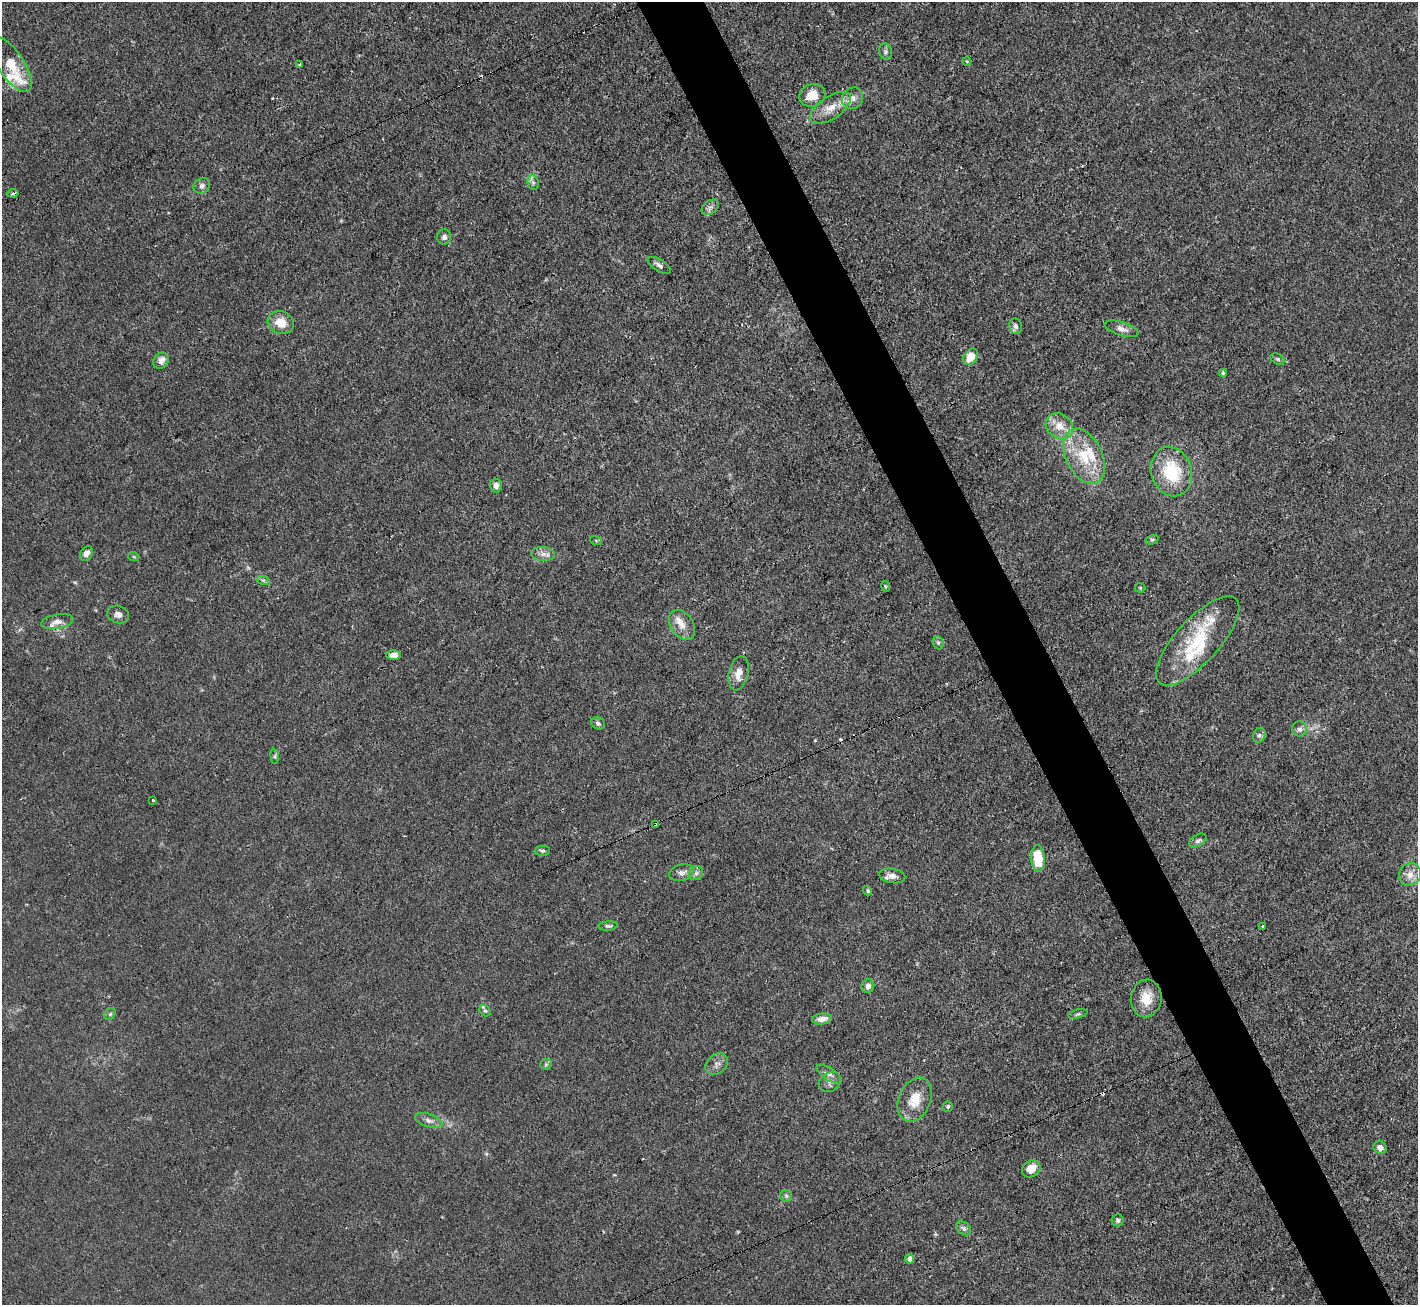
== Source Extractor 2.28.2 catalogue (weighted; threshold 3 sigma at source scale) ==
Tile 6 of 4 x 4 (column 2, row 2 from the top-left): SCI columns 1417-2832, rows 2893-4195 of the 5664 x 5650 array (HDU 1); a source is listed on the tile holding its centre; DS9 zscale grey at full resolution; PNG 1420 x 1307 px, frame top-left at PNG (2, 2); each listed source drawn as its Kron ellipse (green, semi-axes under 4 px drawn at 4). Shown black and unused: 5% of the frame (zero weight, under 3 of 4 exposures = <1% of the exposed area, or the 3 px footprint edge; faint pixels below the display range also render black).
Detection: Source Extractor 2.28.2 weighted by HDU 2 'WHT'; one run over the whole footprint, this tile lists its part. Background 0.0224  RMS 0.0032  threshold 0.0142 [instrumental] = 3 sigma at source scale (4.5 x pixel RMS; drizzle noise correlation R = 1.50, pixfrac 1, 0.05/0.05 arcsec/px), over >= 5 px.
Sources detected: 88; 6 cosmic-ray / hot-pixel residue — neither listed nor drawn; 8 inside a brighter listed object's ellipse — not listed separately; the other 74 listed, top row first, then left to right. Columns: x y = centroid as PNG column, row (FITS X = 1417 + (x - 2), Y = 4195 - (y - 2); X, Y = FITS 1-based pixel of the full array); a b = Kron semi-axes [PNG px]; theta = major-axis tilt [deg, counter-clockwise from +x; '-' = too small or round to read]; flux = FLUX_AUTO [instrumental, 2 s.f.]
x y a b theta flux
886 52 8 6 -75 0.89
967 61 4 4 - 0.32
11 64 32 13 -56 7.2
300 64 3 3 - 0.69
812 95 13 11 21 5
853 98 11 10 - 2.1
830 108 23 11 34 5
533 182 7 5 -78 0.88
202 186 8 7 - 1.2
13 193 5 4 - 0.64
710 207 9 6 38 1.2
444 237 7 7 - 1.1
659 265 13 6 -32 1.2
281 323 13 11 -25 5.4
1016 326 8 6 -74 1.1
1122 329 17 6 -18 1.8
971 357 9 6 55 4.9
1278 359 7 5 -27 0.61
161 361 8 7 - 2.3
1223 373 4 4 - 0.4
1059 426 14 12 -39 4.5
1084 456 29 18 -64 13
1171 472 25 20 -72 16
496 485 7 6 - 1.5
1152 540 7 4 14 0.51
596 541 6 4 -20 0.39
86 554 8 5 57 1.8
543 554 12 7 -3 1.7
134 557 5 3 - 0.29
263 580 6 4 -19 0.55
885 586 5 3 - 0.37
1140 588 5 5 - 0.36
118 614 11 8 -18 1.4
57 622 16 7 10 2.1
682 625 16 11 -55 3.4
1198 641 57 22 48 19
938 643 7 5 -68 0.62
394 655 7 5 1 2.3
739 673 17 9 77 3
598 723 7 5 -29 0.84
1300 729 7 7 - 1.2
1259 735 8 6 67 0.94
275 756 7 4 -83 0.47
153 800 3 2 - 0.38
655 824 4 2 - 0.29
1198 840 9 5 32 0.82
543 851 7 5 1 0.62
1038 858 13 7 -86 12
682 873 13 8 16 1.7
696 873 7 6 - 1
1410 874 12 10 56 2.9
892 876 13 7 -10 2.3
868 891 5 4 - 0.55
608 926 10 4 4 0.67
1262 926 3 2 - 0.54
868 986 7 6 - 1.1
1146 998 19 15 82 5.6
485 1011 6 5 - 0.53
110 1014 6 5 - 0.57
1078 1014 10 4 14 0.57
822 1019 10 5 7 2.1
546 1064 6 5 - 0.57
717 1064 12 9 40 1.7
829 1074 14 6 -33 1.6
830 1082 12 9 36 1.5
915 1100 23 16 67 6.6
948 1106 5 5 - 0.53
429 1120 14 6 -17 1.6
1380 1148 7 6 - 1.9
1031 1169 10 8 36 3.9
786 1196 6 6 - 0.66
1118 1220 6 6 - 0.78
964 1228 8 6 -40 0.83
910 1259 4 4 - 1.5
Overlapping masked pixels (flux is a lower limit): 1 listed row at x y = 655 824